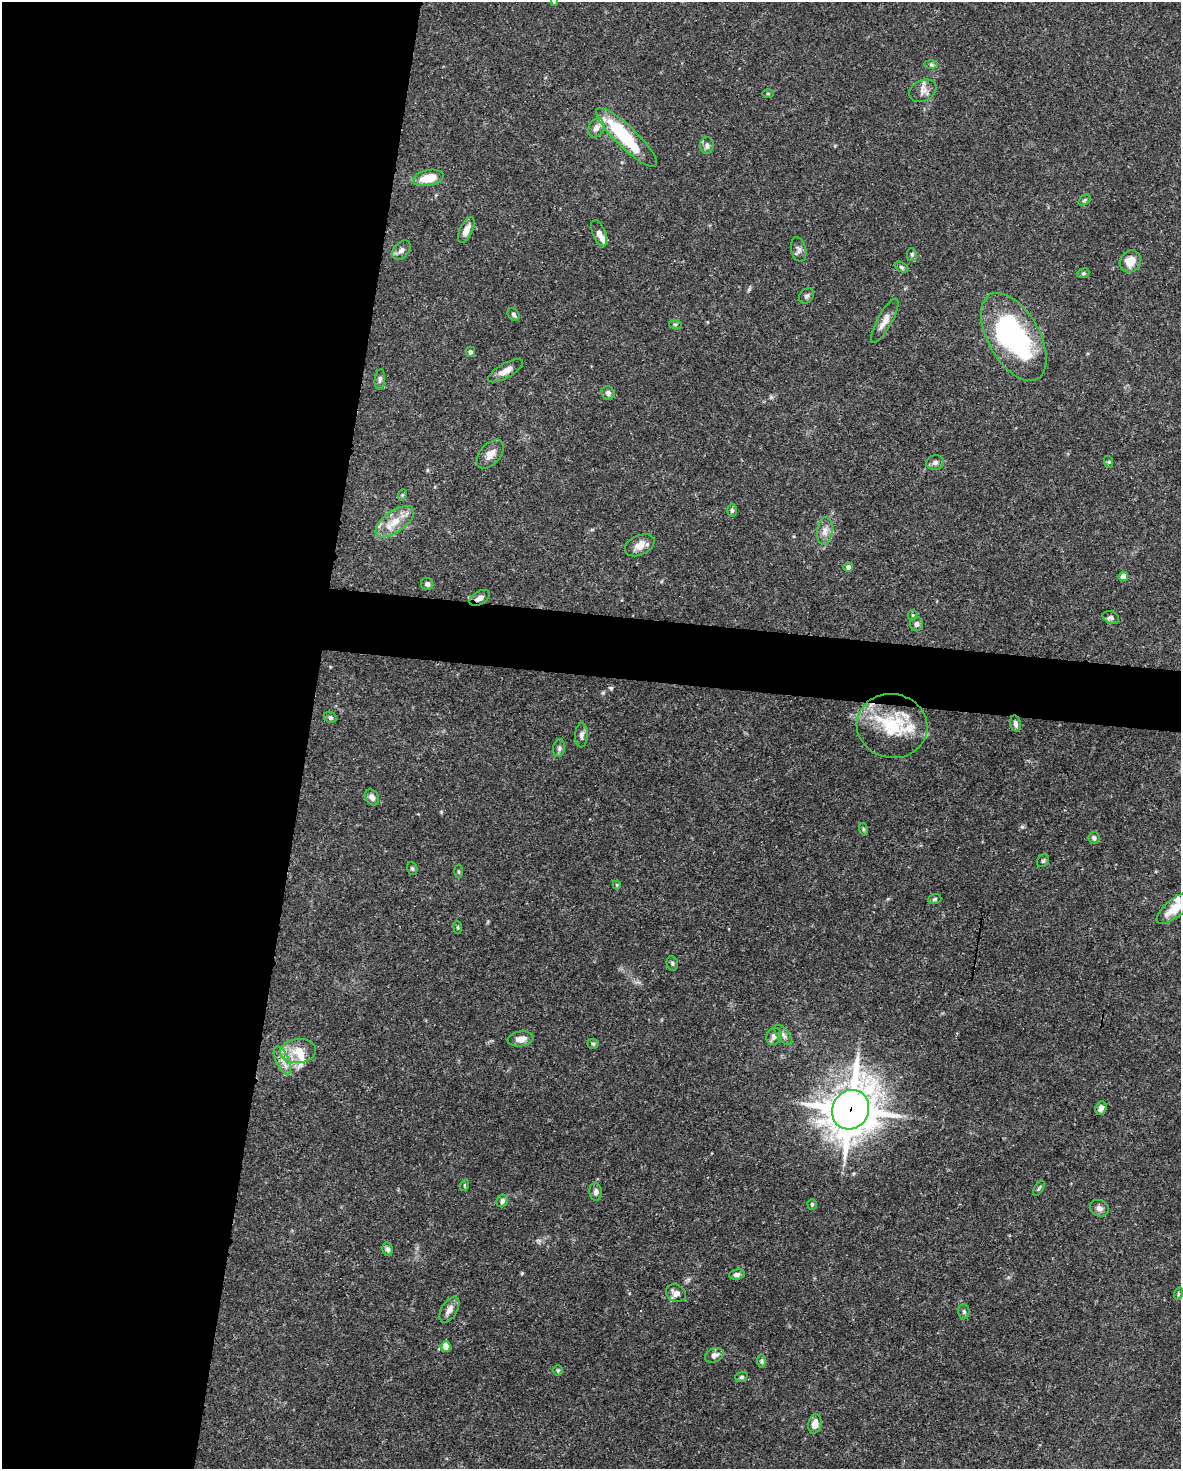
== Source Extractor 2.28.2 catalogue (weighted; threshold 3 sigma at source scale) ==
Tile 5 of 4 x 3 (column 1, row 2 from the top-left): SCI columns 1-1179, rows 1692-3158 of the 4717 x 4738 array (HDU 1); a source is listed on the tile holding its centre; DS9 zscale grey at full resolution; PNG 1183 x 1471 px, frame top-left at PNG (2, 2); each listed source drawn as its Kron ellipse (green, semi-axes under 4 px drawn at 4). Shown black and unused: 29% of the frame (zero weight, under 3 of 5 exposures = <1% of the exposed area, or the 3 px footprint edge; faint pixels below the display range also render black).
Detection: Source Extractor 2.28.2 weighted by HDU 2 'WHT'; one run over the whole footprint, this tile lists its part. Background 0.0443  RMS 0.0016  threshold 0.00739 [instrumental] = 3 sigma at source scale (4.5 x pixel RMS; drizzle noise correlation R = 1.50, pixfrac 1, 0.05/0.05 arcsec/px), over >= 5 px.
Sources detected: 93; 2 inside a brighter object's white glare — neither listed nor drawn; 8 inside a brighter listed object's ellipse — not listed separately; the other 83 listed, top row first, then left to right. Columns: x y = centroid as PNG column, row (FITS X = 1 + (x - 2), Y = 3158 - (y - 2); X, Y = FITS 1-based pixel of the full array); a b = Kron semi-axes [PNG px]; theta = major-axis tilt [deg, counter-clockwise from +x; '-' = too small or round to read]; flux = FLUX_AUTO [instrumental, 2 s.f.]
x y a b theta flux
554 2 4 3 - 0.14
931 65 7 4 -1 0.29
923 91 14 10 27 1.2
768 93 5 3 - 0.19
596 128 10 7 59 0.96
626 137 41 10 -44 11
707 145 8 7 - 0.59
428 178 15 8 12 3.3
1084 200 7 4 36 0.29
466 230 14 6 64 1.4
599 233 14 6 -68 1.1
799 249 12 7 -76 0.63
401 250 11 7 50 0.69
912 255 7 5 -80 0.26
1130 261 11 10 - 2.3
902 267 7 4 -27 0.3
1083 273 6 4 22 0.25
807 296 8 6 49 0.41
514 314 7 5 -49 0.39
885 321 25 7 61 1.5
675 324 6 4 -18 0.22
1014 337 48 25 -60 28
470 352 5 4 - 0.38
505 371 19 7 29 1.5
380 379 10 5 85 0.44
608 393 7 6 - 0.58
490 454 17 10 48 1.5
935 462 9 7 15 0.6
1109 462 6 4 -72 0.19
402 495 6 3 71 0.2
732 510 6 4 89 0.34
395 522 22 10 36 2.8
825 531 13 8 83 1.2
640 545 16 9 25 1.7
848 567 5 4 - 0.63
1123 576 5 4 - 1.6
427 584 6 6 - 0.45
480 598 11 6 30 0.91
913 615 5 5 - 0.22
1111 618 8 6 -25 0.45
917 624 7 6 - 0.6
330 717 6 5 - 0.35
1016 724 8 5 -79 0.48
892 726 35 32 -12 9.6
581 735 12 6 88 0.66
559 748 9 5 81 0.45
372 797 8 6 -58 0.86
863 829 6 4 -72 0.24
1094 838 6 5 - 0.45
1043 861 7 5 57 0.33
412 868 7 5 -71 0.3
459 871 7 3 -88 0.21
617 885 4 4 - 0.16
935 899 7 5 17 0.26
1175 908 22 9 39 2.8
458 927 6 3 -82 0.2
672 963 7 5 -77 0.31
783 1035 12 5 -50 0.63
774 1036 8 7 - 0.86
521 1039 13 7 9 1.2
593 1044 5 5 - 0.23
298 1051 18 12 5 2.7
282 1060 15 6 -64 1.2
1101 1108 7 5 68 0.9
851 1110 20 18 63 480
465 1185 6 3 71 0.18
1039 1188 8 3 58 0.26
596 1192 9 6 -85 0.59
502 1201 6 5 - 0.51
812 1204 5 4 - 0.24
1099 1208 10 8 -21 0.74
388 1249 7 5 -78 0.45
737 1274 8 5 8 0.57
676 1293 10 8 -30 1.1
1178 1294 6 4 71 0.22
449 1310 14 7 59 1
964 1312 7 5 -90 0.35
446 1346 5 4 - 2.3
714 1355 10 7 23 0.93
762 1361 7 4 90 0.32
558 1370 5 5 - 0.23
741 1377 6 4 17 0.28
815 1424 10 6 78 1.5
Overlapping masked pixels (flux is a lower limit): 3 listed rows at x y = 480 598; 892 726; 851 1110
Isophote crosses this tile's border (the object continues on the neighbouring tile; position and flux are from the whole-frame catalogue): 1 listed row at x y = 554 2
Unlisted compact peaks at least as high as the median listed source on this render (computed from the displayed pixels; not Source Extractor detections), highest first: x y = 611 688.